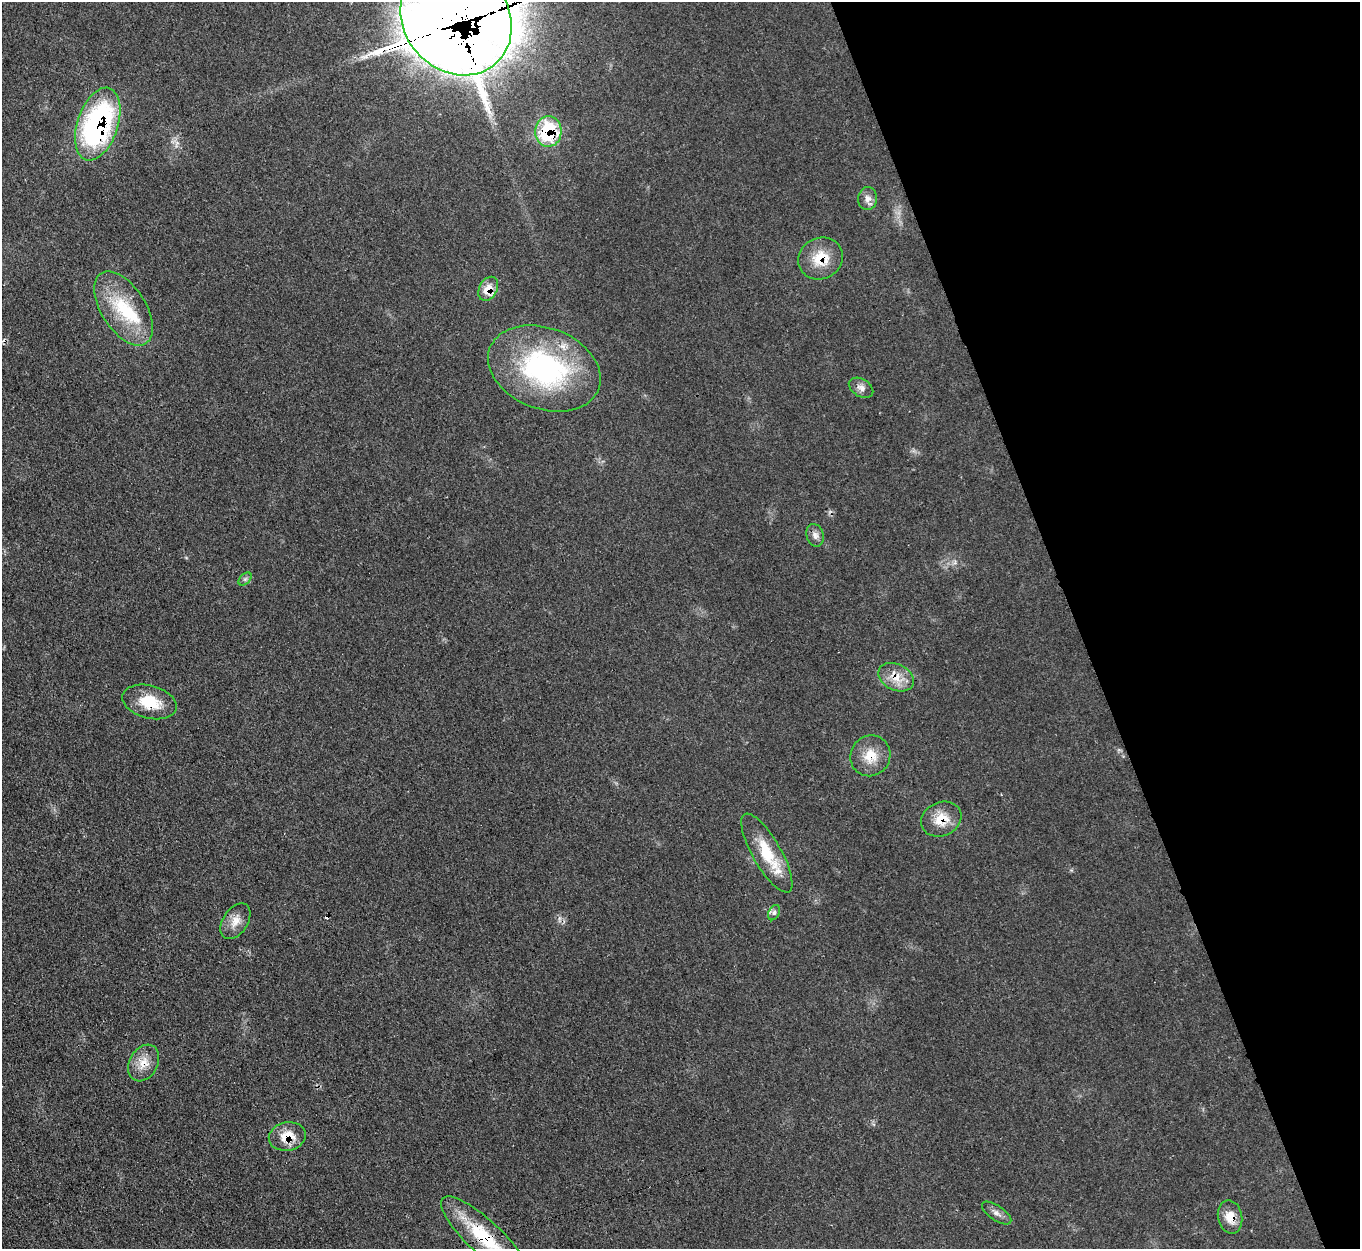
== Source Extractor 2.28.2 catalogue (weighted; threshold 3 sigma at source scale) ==
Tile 12 of 4 x 4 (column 4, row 3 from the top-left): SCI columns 4073-5430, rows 1527-2773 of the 5432 x 5415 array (HDU 1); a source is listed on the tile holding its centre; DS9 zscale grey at full resolution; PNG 1362 x 1251 px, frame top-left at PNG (2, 2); each listed source drawn as its Kron ellipse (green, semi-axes under 4 px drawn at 4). Shown black and unused: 21% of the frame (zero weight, under 3 of 4 exposures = <1% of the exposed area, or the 3 px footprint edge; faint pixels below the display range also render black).
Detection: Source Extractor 2.28.2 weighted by HDU 2 'WHT'; one run over the whole footprint, this tile lists its part. Background 0.0638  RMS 0.0063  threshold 0.0284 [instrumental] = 3 sigma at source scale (4.5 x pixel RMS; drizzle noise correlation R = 1.50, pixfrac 1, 0.05/0.05 arcsec/px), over >= 5 px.
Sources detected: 28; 2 inside a brighter object's white glare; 2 cosmic-ray / hot-pixel residue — neither listed nor drawn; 1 inside a brighter listed object's ellipse — not listed separately; the other 23 listed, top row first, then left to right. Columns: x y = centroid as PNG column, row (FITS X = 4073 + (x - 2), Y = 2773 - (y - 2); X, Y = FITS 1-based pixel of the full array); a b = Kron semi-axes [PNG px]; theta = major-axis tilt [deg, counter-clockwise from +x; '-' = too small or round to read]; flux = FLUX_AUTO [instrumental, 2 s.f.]
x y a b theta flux
456 19 60 52 -49 4800
98 124 37 20 72 140
548 131 15 13 86 52
868 199 11 9 82 3.7
821 258 23 20 27 17
488 289 13 9 61 9.1
124 308 42 22 -57 36
544 368 58 40 -21 120
861 388 13 8 -30 3.6
815 535 11 8 -73 3.3
245 579 8 5 45 1.5
896 677 19 13 -25 11
149 702 28 16 -15 20
870 756 21 19 54 14
941 819 21 16 24 14
767 853 45 14 -60 24
774 913 8 5 63 1.7
235 921 19 12 57 7.4
144 1063 19 14 61 9.4
287 1136 19 14 10 13
997 1213 17 7 -34 3.4
1230 1217 17 12 -77 8.5
485 1237 57 17 -43 40
Overlapping masked pixels (flux is a lower limit): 13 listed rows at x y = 456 19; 98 124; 548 131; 821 258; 488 289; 896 677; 149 702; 870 756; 941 819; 144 1063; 287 1136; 1230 1217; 485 1237
Isophote crosses this tile's border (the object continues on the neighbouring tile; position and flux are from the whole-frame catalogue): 2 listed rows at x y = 456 19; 485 1237